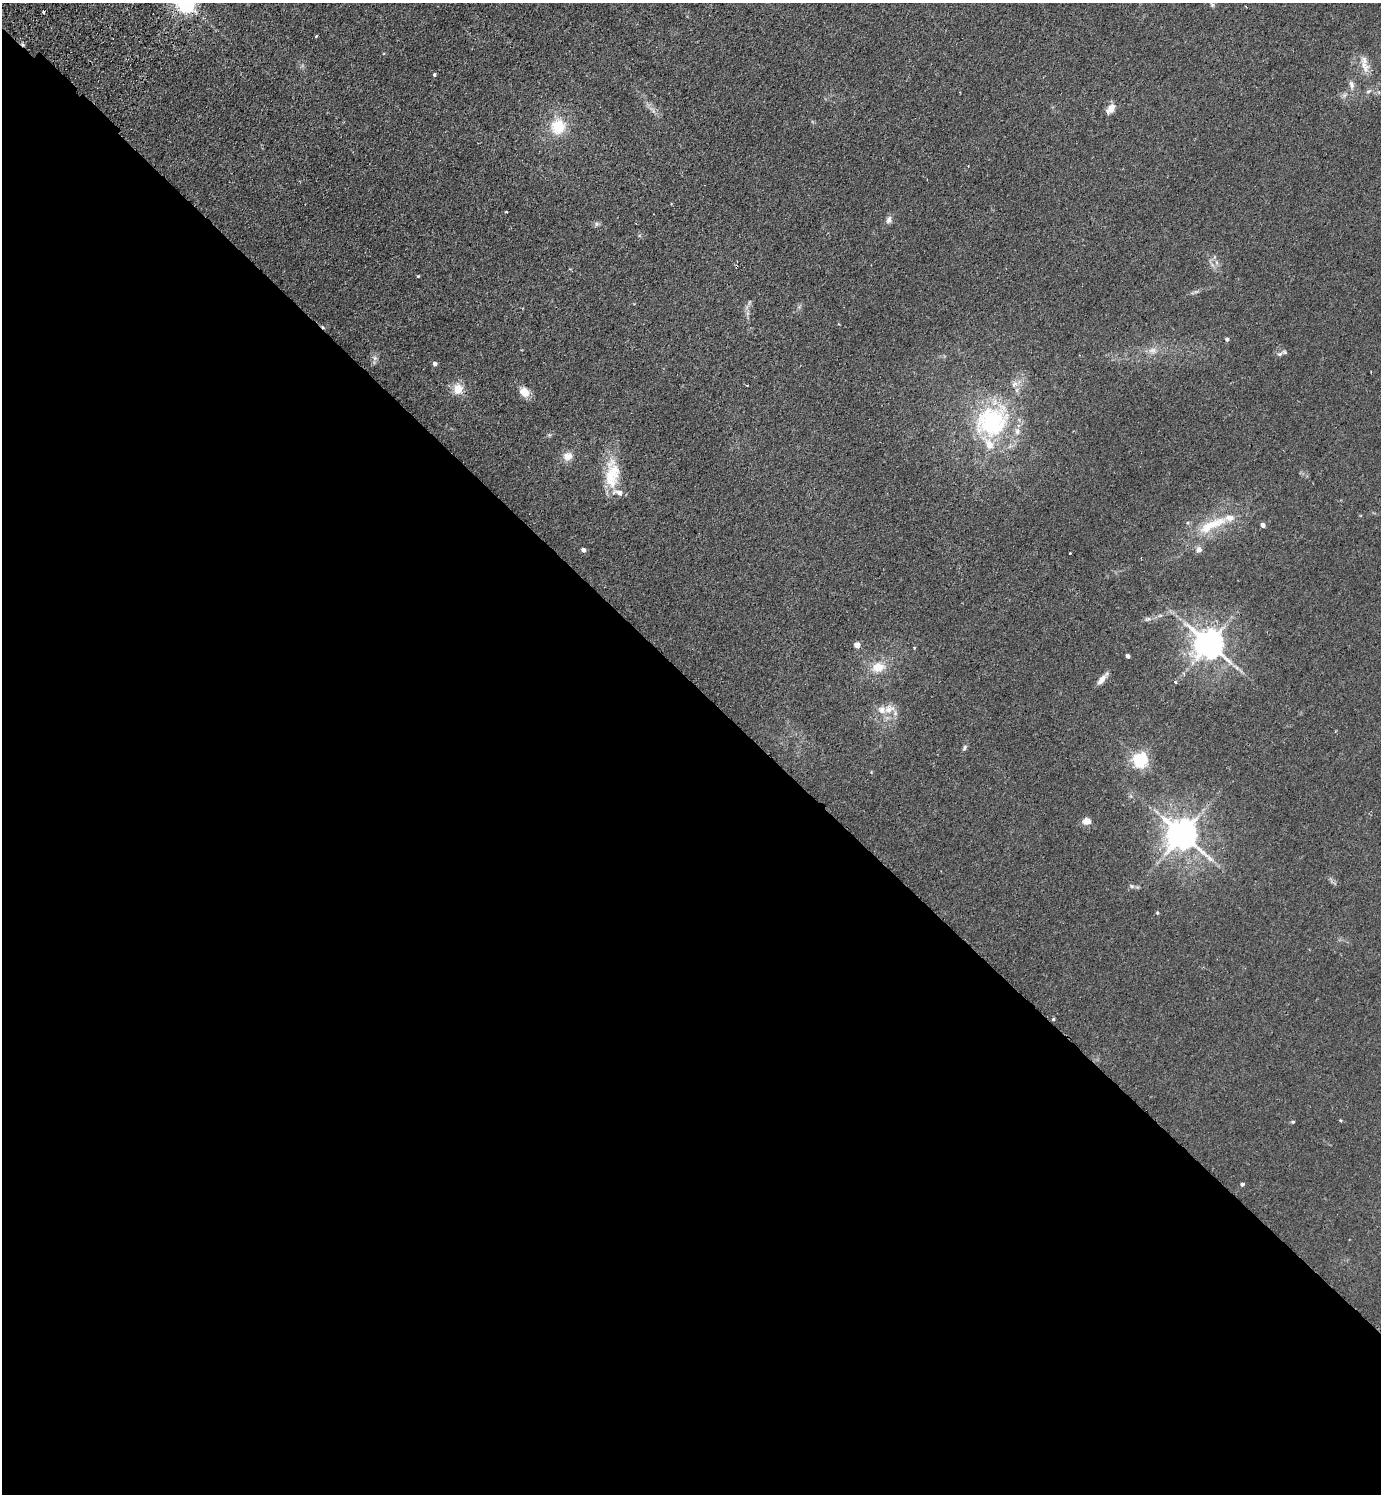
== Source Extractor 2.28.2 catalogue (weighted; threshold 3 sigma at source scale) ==
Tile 14 of 4 x 4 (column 2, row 4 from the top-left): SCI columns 1722-3100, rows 41-1532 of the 6059 x 6046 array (HDU 1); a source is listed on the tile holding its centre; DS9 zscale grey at full resolution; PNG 1383 x 1496 px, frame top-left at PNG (2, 3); no overlay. Shown black and unused: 55% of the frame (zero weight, under 2 of 3 exposures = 3% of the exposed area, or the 3 px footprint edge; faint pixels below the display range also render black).
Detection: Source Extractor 2.28.2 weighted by HDU 2 'WHT'; one run over the whole footprint, this tile lists its part. Background 0.0273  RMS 0.0043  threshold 0.0193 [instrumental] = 3 sigma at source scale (4.5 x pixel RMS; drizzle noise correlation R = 1.50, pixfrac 1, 0.05/0.05 arcsec/px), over >= 5 px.
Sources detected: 57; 1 cosmic-ray / hot-pixel residue — not listed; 5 inside a brighter listed object's ellipse — not listed separately; the other 51 listed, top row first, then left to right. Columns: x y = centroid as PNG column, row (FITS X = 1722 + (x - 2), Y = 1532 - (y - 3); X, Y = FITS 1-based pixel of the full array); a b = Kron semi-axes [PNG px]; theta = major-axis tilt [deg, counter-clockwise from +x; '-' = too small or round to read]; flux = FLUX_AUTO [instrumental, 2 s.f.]
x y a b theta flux
185 4 6 6 - 230
1212 5 6 5 - 0.67
43 12 3 3 - 0.78
316 36 3 3 - 0.86
1365 67 19 10 -68 4.5
434 75 3 3 - 0.89
1351 85 11 6 -71 1.7
1368 91 9 4 27 0.97
1111 109 13 8 55 3.2
558 126 18 17 - 12
968 166 2 2 - 0.32
506 212 4 2 - 0.32
889 220 10 6 69 1.6
597 224 6 5 - 0.94
418 276 4 3 - 0.34
1196 292 7 4 18 0.78
1227 339 4 4 - 1.1
1152 350 11 8 -8 2.4
1280 354 8 5 25 1.1
375 358 7 6 - 1.2
435 364 4 4 - 1.3
1014 384 11 7 60 2.3
458 389 13 12 - 5.1
524 392 12 10 -34 4.4
992 422 43 37 35 52
568 456 12 11 - 3.5
612 474 39 17 86 15
1210 525 42 13 28 14
1263 525 4 4 - 1.9
1199 549 9 8 - 1.7
583 550 4 4 - 1.6
1070 553 3 3 - 0.67
1148 619 10 5 15 1.3
1209 644 9 8 - 710
857 645 4 4 - 4.6
914 648 3 3 - 0.57
1128 656 4 4 - 1.4
878 667 17 12 10 6.6
1102 680 14 6 51 2.7
1175 682 4 3 - 10
889 709 16 12 22 4.7
965 747 8 5 57 0.81
1140 760 6 6 - 110
1087 821 10 8 2 2.8
1182 835 9 8 - 790
1132 886 6 5 - 0.85
1157 913 4 4 - 0.45
1053 1019 4 3 - 0.5
1340 1120 4 3 - 0.37
1293 1122 5 4 - 0.55
1242 1184 4 4 - 0.87
Isophote crosses this tile's border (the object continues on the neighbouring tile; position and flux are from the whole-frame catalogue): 1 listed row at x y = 185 4